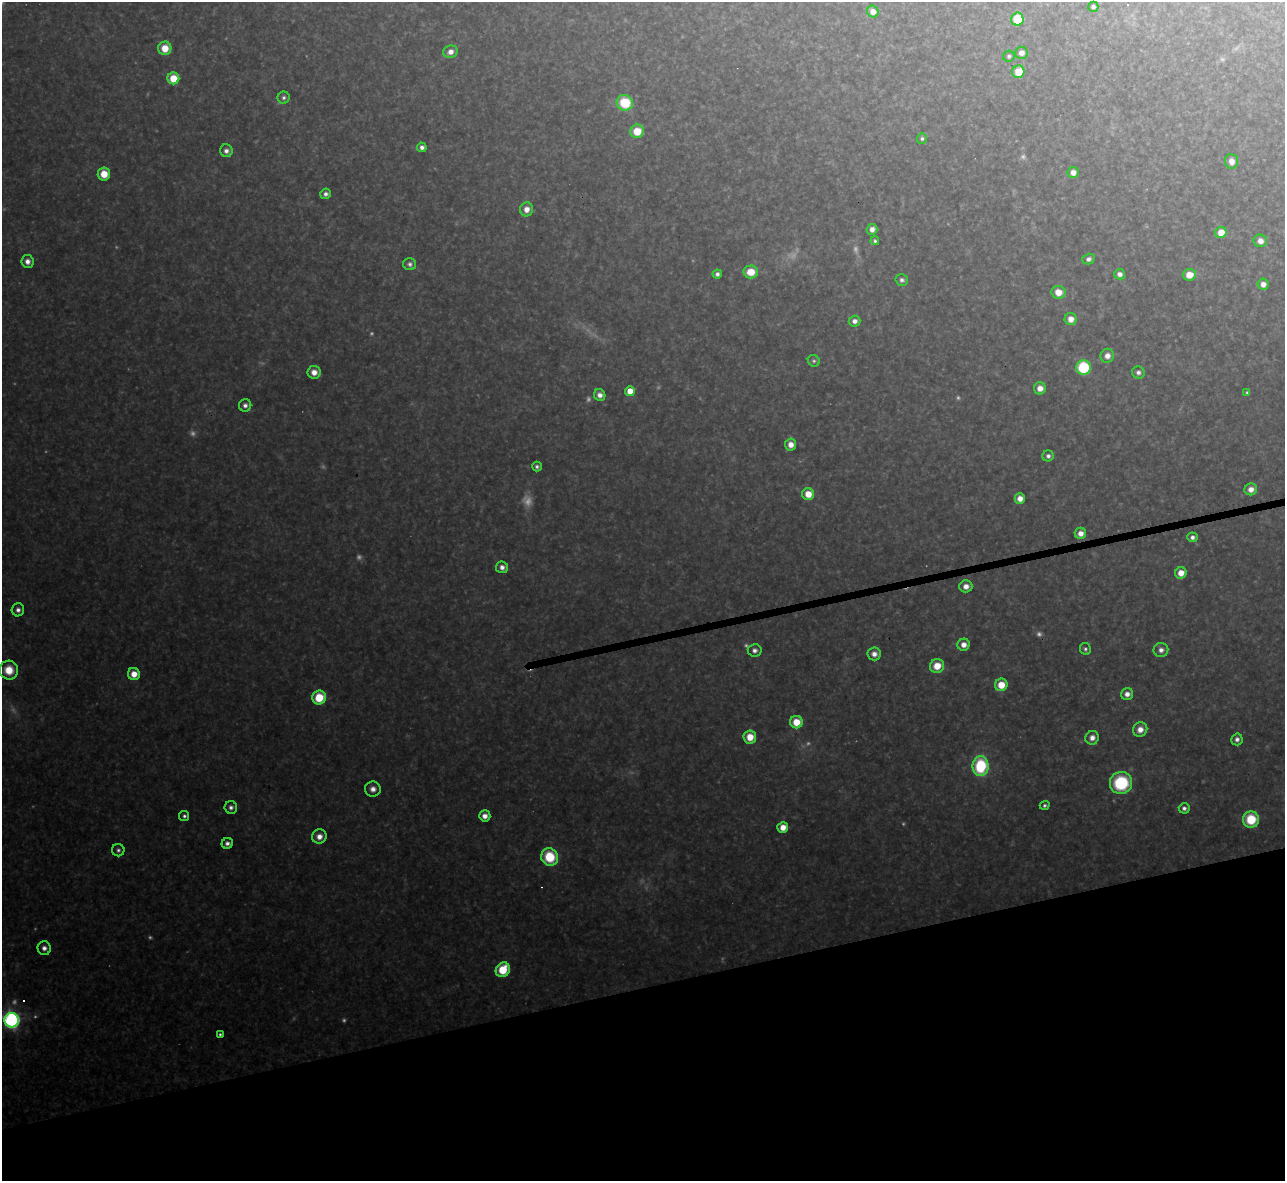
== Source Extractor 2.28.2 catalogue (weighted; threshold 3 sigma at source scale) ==
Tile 14 of 4 x 4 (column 2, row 4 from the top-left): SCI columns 1284-2566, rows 142-1320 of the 5133 x 5115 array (HDU 1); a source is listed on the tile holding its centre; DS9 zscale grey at full resolution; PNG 1287 x 1183 px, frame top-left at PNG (2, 2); each listed source drawn as its Kron ellipse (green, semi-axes under 4 px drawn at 4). Shown black and unused: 17% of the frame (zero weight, under 3 of 4 exposures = <1% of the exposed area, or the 3 px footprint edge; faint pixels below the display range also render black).
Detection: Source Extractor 2.28.2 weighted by HDU 2 'WHT'; one run over the whole footprint, this tile lists its part. Background 0.317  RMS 0.019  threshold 0.0874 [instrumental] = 3 sigma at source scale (4.5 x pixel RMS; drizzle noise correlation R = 1.50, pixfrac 1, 0.05/0.05 arcsec/px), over >= 5 px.
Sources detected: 117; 24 too faint to see at this stretch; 1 cosmic-ray / hot-pixel residue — neither listed nor drawn; the other 92 listed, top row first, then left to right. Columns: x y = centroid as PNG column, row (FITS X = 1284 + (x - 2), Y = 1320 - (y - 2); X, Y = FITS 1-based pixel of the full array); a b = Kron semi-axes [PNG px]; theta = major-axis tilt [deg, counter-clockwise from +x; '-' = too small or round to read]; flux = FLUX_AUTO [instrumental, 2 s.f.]
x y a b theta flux
1093 7 5 5 - 5.8
873 12 6 5 - 22
1017 19 6 6 - 74
165 48 6 6 - 43
450 52 7 6 - 16
1021 53 6 6 - 15
1009 56 6 5 - 4.8
1018 72 6 6 - 39
173 78 6 6 - 52
284 98 6 6 - 5.7
625 103 8 7 - 99
637 131 7 6 - 52
922 138 5 5 - 4.9
422 147 5 4 - 9.1
226 151 6 6 - 11
1232 161 7 6 - 17
1073 173 5 5 - 15
104 174 6 6 - 41
326 194 5 5 - 8
527 209 7 6 - 19
872 229 5 5 - 13
1221 232 6 5 - 34
875 241 4 4 - 4.9
1260 241 7 6 - 16
1088 259 6 5 - 8.6
27 261 6 6 - 13
410 264 6 6 - 6.6
751 272 7 6 - 42
717 274 5 4 - 7.6
1120 274 5 5 - 11
1189 275 6 5 - 33
902 280 6 5 - 6.9
1263 284 5 5 - 15
1058 292 7 6 - 31
1071 319 6 6 - 20
855 321 6 5 - 12
1107 356 7 6 - 16
814 361 6 5 - 4.7
1083 367 7 7 - 170
314 372 6 6 - 20
1138 372 6 6 - 8.3
1040 388 6 6 - 19
630 391 5 5 - 38
1247 392 4 3 - 3.5
600 395 6 5 - 13
245 405 6 6 - 8.6
791 444 6 5 - 19
1048 456 5 5 - 7.1
537 467 5 4 - 5.5
1251 489 6 6 - 18
808 494 6 6 - 35
1020 498 5 5 - 20
1080 533 5 5 - 20
1192 537 5 5 - 8.4
502 567 6 6 - 12
1181 573 6 5 - 26
966 586 6 6 - 16
18 610 6 6 - 9.8
964 645 6 6 - 18
1085 649 6 5 - 6.1
755 650 7 6 - 9.6
1161 650 7 7 - 12
874 654 7 6 - 14
937 666 7 7 - 42
9 670 9 9 - 47
134 674 6 6 - 28
1001 685 6 6 - 45
1127 694 6 6 - 14
319 698 7 6 - 75
796 722 6 6 - 45
1140 729 7 7 - 21
750 737 6 6 - 38
1092 738 7 6 - 15
1237 739 6 5 - 8.7
981 766 10 8 88 170
1121 783 11 11 - 170
373 789 8 7 - 14
1045 805 5 4 - 4.9
231 807 6 6 - 8.5
1184 808 5 5 - 7.5
184 816 5 5 - 6
485 816 5 5 - 17
1251 819 8 8 - 87
783 827 5 5 - 26
319 837 7 7 - 20
227 843 6 5 - 8.7
118 850 6 6 - 6.4
550 857 9 8 - 95
44 948 7 6 - 12
503 970 8 6 55 76
12 1020 7 7 - 780
220 1034 3 3 - 3.8
Isophote crosses this tile's border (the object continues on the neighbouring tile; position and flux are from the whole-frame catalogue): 1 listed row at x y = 12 1020